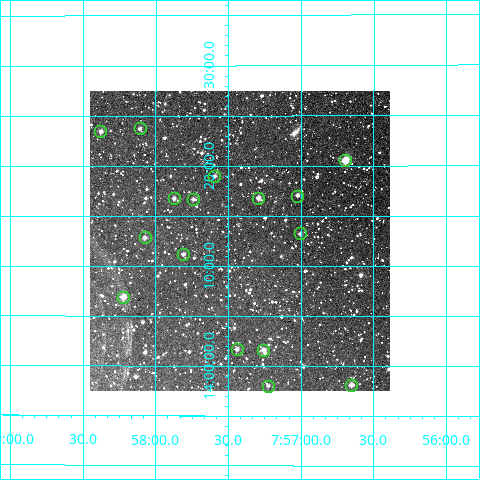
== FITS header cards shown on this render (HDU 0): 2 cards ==
NAXIS1  =                  300
NAXIS2  =                  300

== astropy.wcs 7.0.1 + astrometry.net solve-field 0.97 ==
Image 300 x 300 px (HDU 0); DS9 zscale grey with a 90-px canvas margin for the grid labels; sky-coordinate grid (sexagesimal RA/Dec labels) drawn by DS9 from the SOLVED WCS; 16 Tycho-2 reference stars matched to detected sources circled (green)
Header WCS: RA---TAN/DEC--TAN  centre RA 07:57:25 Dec +14:13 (119.35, +14.21 deg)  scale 6 arcsec/px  FOV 30.0' x 30.0'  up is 0 deg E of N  parity normal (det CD < 0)
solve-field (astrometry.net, Tycho-2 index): VERIFIED the header's WCS against the Tycho-2 star catalogue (verified at 2 index scales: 11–16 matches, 0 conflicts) and refined it, rather than solving blind
Solved WCS: RA---TAN-SIP/DEC--TAN-SIP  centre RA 07:57:25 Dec +14:13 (119.36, +14.21 deg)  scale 6 arcsec/px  FOV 30.0' x 30.0'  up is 0 deg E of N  parity normal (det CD < 0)
The solver's refit moves the header's centre by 0.68 arcsec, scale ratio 1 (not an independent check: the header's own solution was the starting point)
Tycho-2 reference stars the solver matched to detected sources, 16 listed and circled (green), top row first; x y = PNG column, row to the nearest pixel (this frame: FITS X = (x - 90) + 1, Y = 300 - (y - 91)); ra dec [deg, ICRS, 3 dp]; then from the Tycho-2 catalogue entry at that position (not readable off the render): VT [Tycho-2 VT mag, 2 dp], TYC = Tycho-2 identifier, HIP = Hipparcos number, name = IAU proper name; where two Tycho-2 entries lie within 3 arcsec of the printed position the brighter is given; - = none
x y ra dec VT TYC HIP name
140 128 119.527 +14.396 11.16 792-1012-1 - -
100 131 119.595 +14.391 10.60 792-1052-1 - -
345 160 119.174 +14.342 8.56 792-287-1 38819 -
214 176 119.399 +14.317 12.04 792-1496-1 - -
297 196 119.256 +14.284 11.20 792-281-1 - -
174 198 119.469 +14.279 11.39 792-1815-1 - -
258 198 119.323 +14.281 10.34 792-248-1 - -
193 199 119.436 +14.278 11.97 792-894-1 - -
300 233 119.251 +14.221 11.62 792-289-1 - -
145 237 119.519 +14.214 11.01 792-992-1 - -
183 254 119.452 +14.186 11.19 792-416-1 - -
123 297 119.555 +14.115 10.49 792-1046-1 - -
237 349 119.360 +14.028 11.11 792-1752-1 - -
263 350 119.314 +14.027 10.81 792-267-1 - -
351 385 119.163 +13.968 10.23 792-319-1 - -
268 386 119.306 +13.967 12.05 792-202-1 - -